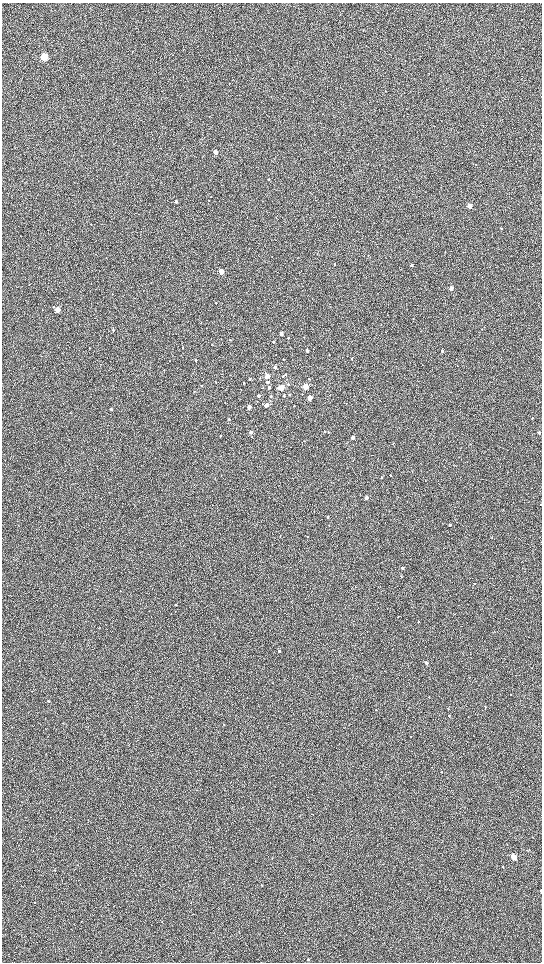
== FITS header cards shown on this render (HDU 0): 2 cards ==
NAXIS1  =                 1080 / length of data axis 1
NAXIS2  =                 1920 / length of data axis 2

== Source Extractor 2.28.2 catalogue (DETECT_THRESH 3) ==
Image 1080 x 1920 px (HDU 0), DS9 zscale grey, zoomed out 1/2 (1 PNG px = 2 x 2 image px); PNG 544 x 964 px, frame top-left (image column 1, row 1919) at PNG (2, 3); no overlay
Background 602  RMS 57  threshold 171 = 3 sigma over >= 5 px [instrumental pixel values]
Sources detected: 121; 4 cannot appear on this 1/2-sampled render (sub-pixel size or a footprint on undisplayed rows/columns) and are not listed; the other 117 listed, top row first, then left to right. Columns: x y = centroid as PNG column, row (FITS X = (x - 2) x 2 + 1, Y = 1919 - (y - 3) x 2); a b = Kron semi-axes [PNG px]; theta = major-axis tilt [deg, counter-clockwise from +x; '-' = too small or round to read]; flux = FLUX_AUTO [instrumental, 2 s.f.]
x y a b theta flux
44 57 3 3 - 890000
386 91 2 2 - 4200
215 152 3 3 - 94000
476 164 2 2 - 4700
268 179 3 2 - 7600
176 201 3 2 - 14000
469 206 3 2 - 200000
91 224 3 2 - 4400
501 228 2 2 - 12000
445 252 2 2 - 4600
317 254 2 2 - 3300
368 255 2 2 - 4000
334 264 2 2 - 5200
411 265 3 2 - 23000
221 271 3 3 - 220000
451 288 3 2 - 110000
216 303 3 2 - 8100
54 307 3 2 - 8400
58 310 3 3 - 220000
413 319 2 2 - 4300
201 323 3 2 - 6700
381 325 3 2 - 3500
482 329 2 2 - 5700
113 330 3 3 - 12000
281 333 3 2 - 71000
304 337 2 2 - 3300
288 338 2 2 - 12000
230 340 3 2 - 6700
273 342 3 2 - 16000
90 348 2 2 - 4300
182 348 3 2 - 4000
307 350 2 2 - 36000
442 351 2 2 - 30000
329 355 2 1 - 5700
352 358 2 2 - 8900
283 359 2 2 - 5600
195 360 3 2 - 8600
457 366 2 1 - 3100
275 367 3 3 - 35000
286 374 3 3 - 14000
267 376 3 3 - 200000
283 377 3 3 - 14000
250 379 2 2 - 10000
309 379 2 2 - 9000
267 382 3 3 - 54000
244 383 2 2 - 9800
288 384 3 3 - 14000
201 386 2 2 - 8900
305 386 3 3 - 490000
269 387 2 2 - 28000
263 388 3 2 - 4600
281 388 3 3 - 320000
194 391 3 2 - 7500
289 395 2 2 - 13000
258 396 3 2 - 41000
271 396 2 2 - 7300
284 396 3 2 - 15000
309 398 3 3 - 200000
266 405 3 3 - 150000
294 406 2 2 - 4500
249 407 3 2 - 92000
111 409 3 2 - 16000
532 418 3 2 - 8900
229 419 3 3 - 11000
325 431 2 2 - 7800
251 432 2 2 - 50000
328 432 3 2 - 9900
539 433 2 2 - 42000
220 436 2 2 - 10000
353 438 2 2 - 74000
393 443 3 2 - 4700
470 444 3 2 - 4700
456 466 2 2 - 3400
221 475 2 2 - 3900
390 475 2 2 - 7000
381 477 2 2 - 8500
366 498 2 2 - 100000
541 505 2 2 - 9700
503 509 2 2 - 7000
327 517 2 2 - 18000
329 525 2 2 - 4300
450 525 2 2 - 28000
280 537 3 2 - 3600
308 537 2 2 - 6900
402 568 2 2 - 31000
401 576 2 2 - 6600
474 583 2 2 - 7600
355 587 2 2 - 4700
275 600 2 2 - 3000
175 605 2 2 - 14000
455 614 2 1 - 3500
398 617 2 2 - 4800
217 618 2 1 - 3400
419 622 2 2 - 9100
279 651 2 2 - 30000
426 663 2 2 - 52000
511 694 3 2 - 5300
49 701 2 2 - 9300
485 707 3 2 - 5200
376 709 2 2 - 4500
448 709 2 2 - 4700
449 716 3 2 - 10000
63 723 2 2 - 3800
224 724 2 2 - 6300
441 772 3 2 - 5900
299 816 3 2 - 4900
163 834 2 1 - 3300
514 857 4 3 - 430000
272 858 3 2 - 4500
503 867 3 2 - 5600
55 870 2 2 - 4300
261 885 3 2 - 3500
541 891 3 2 - 17000
191 902 3 2 - 5700
81 921 2 2 - 3600
162 921 3 2 - 3700
308 959 3 2 - 19000
At the frame edge (FLAGS 8, measured only in part): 2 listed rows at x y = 541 505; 541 891
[4 sub-pixel or undisplayed-footprint detections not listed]